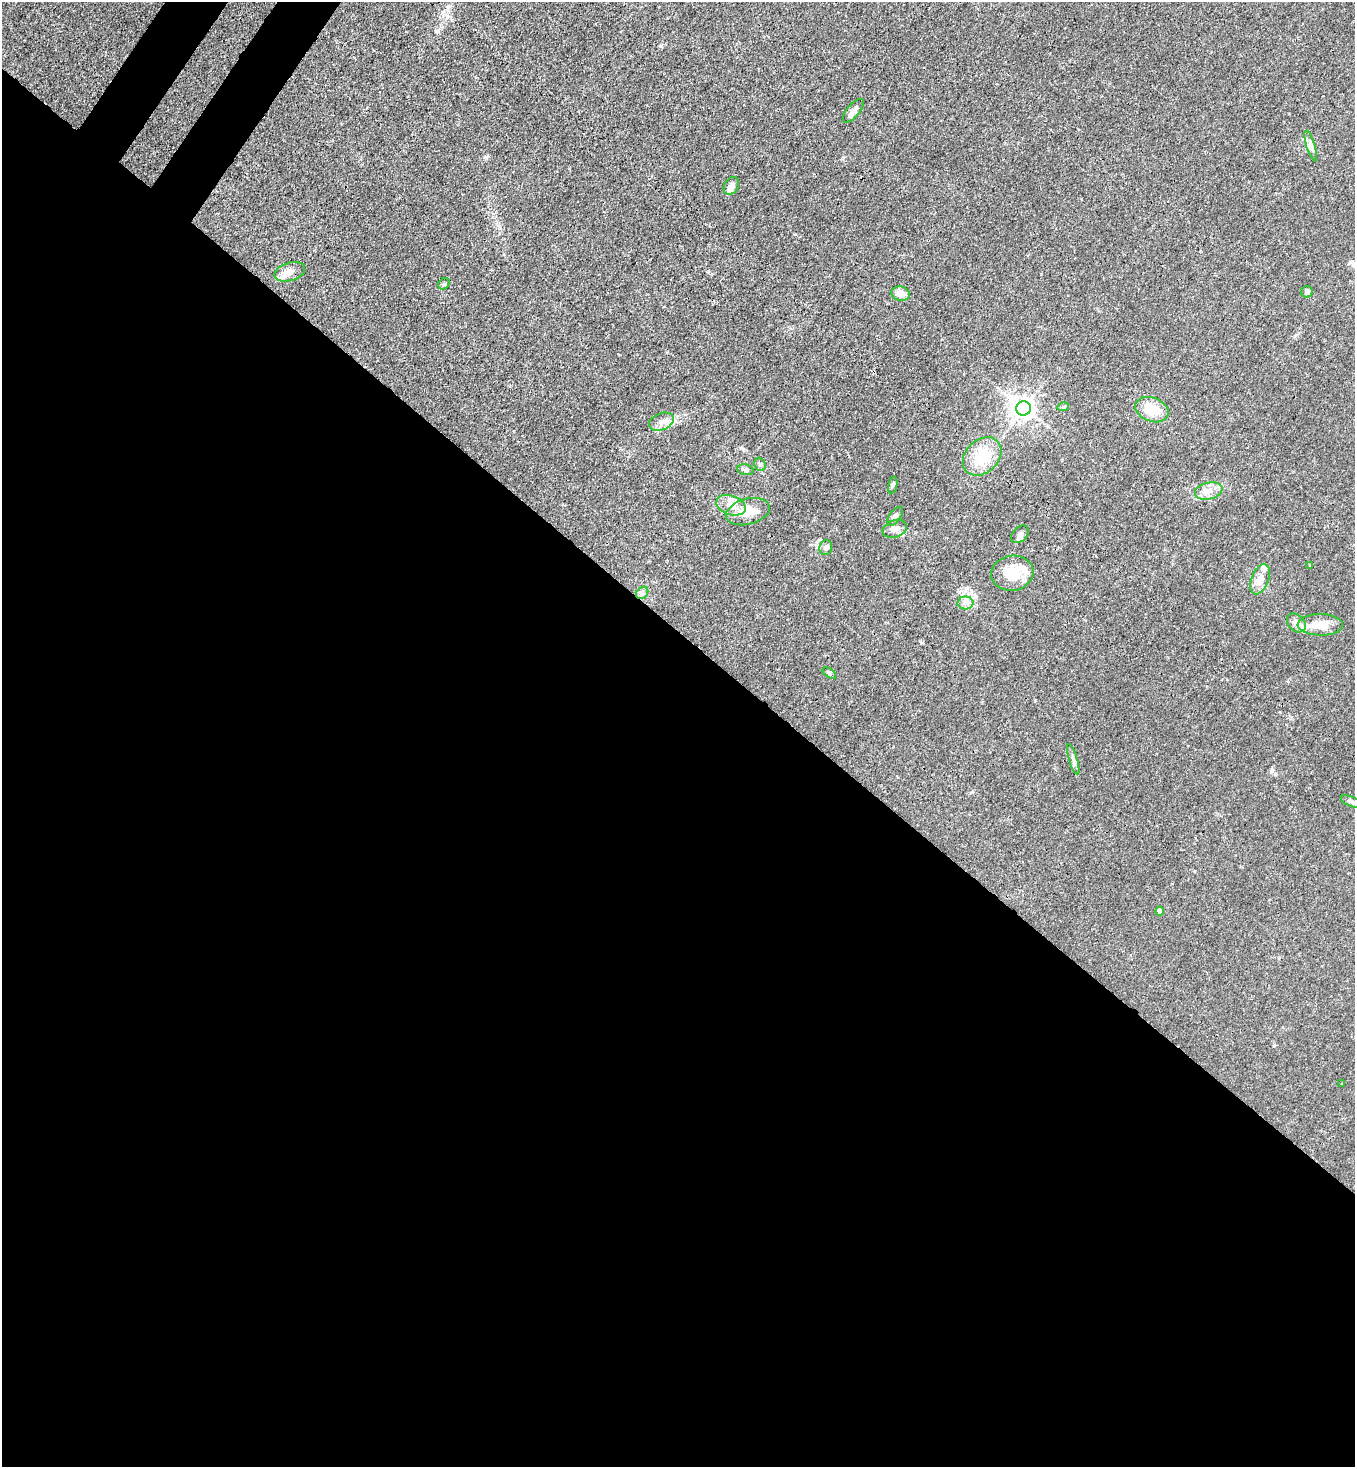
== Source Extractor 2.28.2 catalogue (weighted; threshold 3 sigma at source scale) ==
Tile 14 of 4 x 4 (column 2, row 4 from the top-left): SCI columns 1718-3070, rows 61-1525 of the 6003 x 5980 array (HDU 1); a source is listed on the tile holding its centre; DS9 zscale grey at full resolution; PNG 1357 x 1469 px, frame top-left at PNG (2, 2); each listed source drawn as its Kron ellipse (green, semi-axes under 4 px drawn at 4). Shown black and unused: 58% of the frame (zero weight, under 3 of 4 exposures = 7% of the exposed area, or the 3 px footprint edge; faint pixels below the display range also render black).
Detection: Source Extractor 2.28.2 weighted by HDU 2 'WHT'; one run over the whole footprint, this tile lists its part. Background 0.0202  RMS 0.0028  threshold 0.0128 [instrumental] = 3 sigma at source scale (4.5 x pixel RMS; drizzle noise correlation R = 1.50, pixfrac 1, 0.05/0.05 arcsec/px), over >= 5 px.
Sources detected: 39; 5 inside a brighter listed object's ellipse — not listed separately; the other 34 listed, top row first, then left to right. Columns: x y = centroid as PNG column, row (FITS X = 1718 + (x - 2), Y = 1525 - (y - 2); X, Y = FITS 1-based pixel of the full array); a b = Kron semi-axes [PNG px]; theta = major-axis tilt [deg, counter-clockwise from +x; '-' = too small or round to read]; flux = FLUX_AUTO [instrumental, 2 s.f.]
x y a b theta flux
853 111 14 6 50 1.5
1311 146 16 4 -73 1.2
731 186 9 7 59 1.4
290 272 16 9 16 2.2
444 284 6 5 - 0.43
1307 292 6 5 - 0.75
900 294 9 7 -12 2.2
1063 407 6 3 18 0.37
1024 408 7 7 - 210
1152 410 17 12 -21 6.1
661 422 13 8 23 2
982 456 22 16 44 9
760 464 7 5 -68 0.62
745 470 8 5 -10 0.66
893 485 8 4 77 0.54
1209 491 14 8 12 2.5
731 505 15 9 -19 2.9
748 512 22 13 15 5.5
895 516 11 5 52 0.85
895 529 13 8 21 1.9
1020 534 10 7 43 1.1
826 547 7 6 - 1.1
1309 565 3 2 - 0.21
1012 573 21 17 9 7.4
1260 579 16 8 68 2.3
642 593 7 5 45 0.68
965 603 8 6 0 1.1
1296 623 11 8 -44 1.7
1320 625 23 10 -1 5.2
829 673 7 4 -34 0.47
1073 759 16 3 -73 0.95
1351 801 11 5 -23 0.79
1159 911 5 4 - 1.4
1342 1084 3 2 - 0.21
Unlisted compact peaks at least as high as the median listed source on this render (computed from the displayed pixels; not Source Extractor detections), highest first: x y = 661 46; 485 157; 795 234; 972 792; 1272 771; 959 592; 922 643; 1035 700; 1274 1045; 437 31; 667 352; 1295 336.